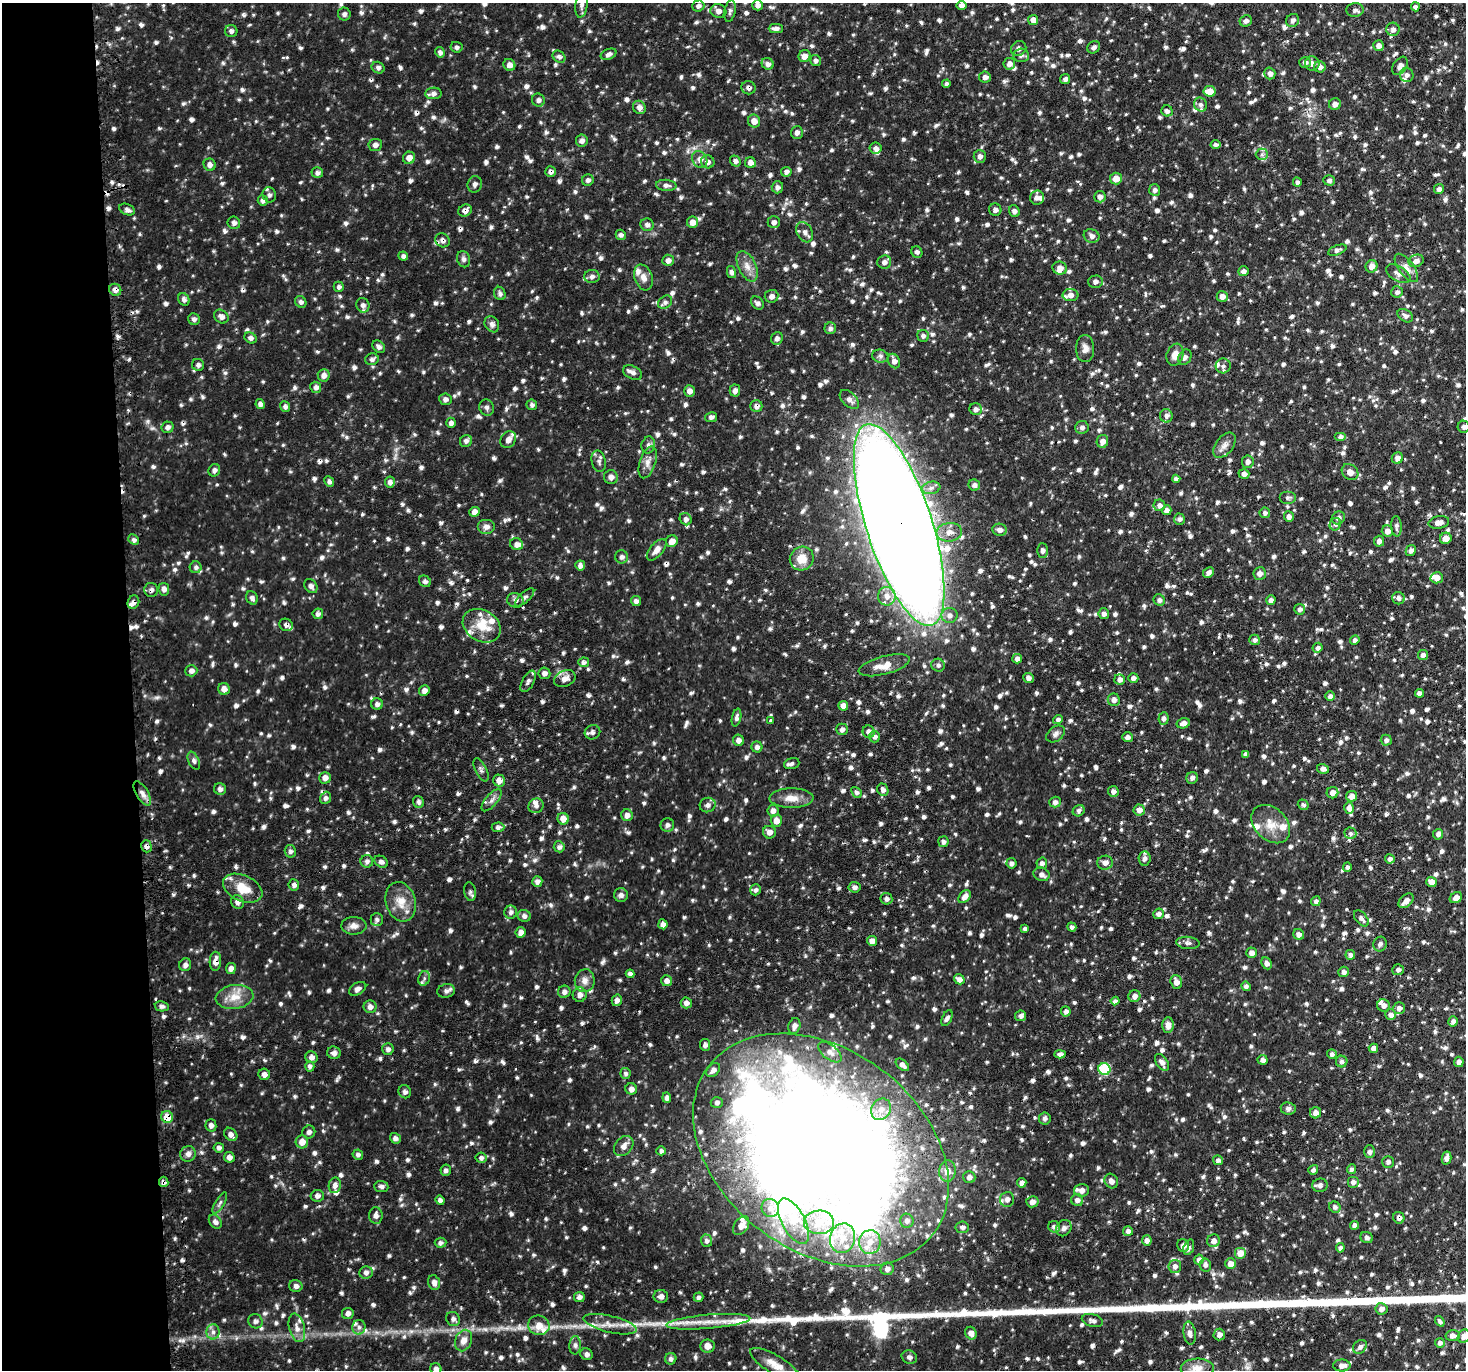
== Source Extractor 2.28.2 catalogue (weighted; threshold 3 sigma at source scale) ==
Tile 4 of 3 x 3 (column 1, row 2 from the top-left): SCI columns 28-1491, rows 1521-2888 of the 4446 x 4428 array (HDU 1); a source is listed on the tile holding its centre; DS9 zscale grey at full resolution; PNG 1468 x 1372 px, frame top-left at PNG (2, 3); each listed source drawn as its Kron ellipse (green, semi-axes under 4 px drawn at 4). Shown black and unused: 9% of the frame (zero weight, under 2 of 3 exposures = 4% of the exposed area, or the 3 px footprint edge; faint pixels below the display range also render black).
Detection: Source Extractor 2.28.2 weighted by HDU 2 'WHT'; one run over the whole footprint, this tile lists its part. Background 0.0771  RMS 0.0072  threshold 0.0324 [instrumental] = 3 sigma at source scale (4.5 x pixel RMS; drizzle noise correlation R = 1.50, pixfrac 1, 0.05/0.05 arcsec/px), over >= 5 px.
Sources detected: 1628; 1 too faint to see at this stretch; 1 inside a brighter object's white glare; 11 cosmic-ray / hot-pixel residue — neither listed nor drawn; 49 inside a brighter listed object's ellipse — not listed separately; of the other 1566, all 500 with FLUX_AUTO >= 2.07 (the completeness limit of this list) listed and drawn (1066 fainter detections not listed), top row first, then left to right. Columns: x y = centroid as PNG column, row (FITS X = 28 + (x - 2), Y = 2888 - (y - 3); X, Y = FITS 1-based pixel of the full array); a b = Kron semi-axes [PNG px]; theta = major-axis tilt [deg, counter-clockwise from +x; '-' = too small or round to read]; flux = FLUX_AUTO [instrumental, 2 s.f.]
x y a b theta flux
581 4 13 6 82 3.3
758 5 5 5 - 2.9
961 5 5 4 - 2.7
698 6 6 5 - 2.3
1415 7 4 4 - 2.5
1355 10 8 6 6 2.3
718 11 8 7 - 3.7
730 11 11 5 78 2.1
344 14 6 6 - 2.2
1033 20 5 5 - 5.9
1293 20 7 6 - 2.6
1246 21 6 5 - 2.5
776 29 7 4 0 2.9
1393 29 6 6 - 3
231 31 6 6 - 2.3
1378 46 5 5 - 3.4
457 47 6 5 - 2.1
1094 47 7 5 43 2.1
1019 48 8 7 - 3.2
440 52 5 4 - 2.4
608 54 8 5 22 2.7
1021 55 8 7 - 2.4
805 56 6 6 - 5.2
559 57 7 5 -42 2.2
816 61 5 5 - 2.3
1305 62 6 5 - 2.5
1312 63 7 7 - 3.9
768 64 6 5 - 2.9
1009 64 5 5 - 3.1
509 65 6 5 - 3.9
1400 66 10 6 57 3.8
1320 67 6 5 - 3.6
378 68 6 5 - 2.2
1270 73 6 5 - 2.9
1407 75 7 6 - 2.7
985 77 6 5 - 2.7
1065 79 5 4 - 2.2
946 84 4 4 - 2.2
749 88 7 6 - 2.7
1210 91 6 5 - 11
433 93 8 6 2 2.9
538 100 7 6 - 2.6
1335 104 6 6 - 3.6
1200 105 7 6 - 2.3
639 107 7 6 - 3.7
1167 111 6 5 - 2.3
754 121 6 6 - 5.5
797 132 6 6 - 2.5
582 141 6 6 - 3.1
375 145 6 6 - 2.8
1216 145 5 4 - 2.3
875 148 6 5 - 2.7
1262 154 6 5 - 2.1
980 156 6 6 - 3.3
409 158 6 6 - 4.6
700 159 9 7 -56 4
735 161 6 5 - 2.5
708 162 7 6 - 3.1
750 163 6 5 - 4.2
210 165 6 6 - 3.2
551 172 5 5 - 2.4
786 172 5 5 - 2.1
317 173 6 5 - 2.3
1116 179 6 6 - 6
588 180 6 5 - 2.3
1329 180 5 5 - 2.1
1297 182 4 4 - 2.1
475 184 8 7 - 2.6
666 185 10 5 -5 3
777 187 6 5 - 2.2
1439 189 5 5 - 2.4
1155 190 6 5 - 2.5
269 195 8 6 -70 2.6
1100 197 6 5 - 3.3
1037 198 7 7 - 3.5
263 200 5 5 - 2.7
127 210 8 5 -23 2.8
465 210 7 5 32 3.3
995 210 6 6 - 2.8
1014 211 6 5 - 2.3
693 222 5 5 - 5.4
774 222 6 6 - 2.6
234 223 6 6 - 2.7
647 225 7 6 - 2.8
805 232 11 7 -60 3.7
621 235 5 5 - 2.2
1091 236 8 6 -24 3.2
442 240 7 6 - 2.6
1337 250 10 4 20 2.3
917 252 6 5 - 2.2
403 256 5 4 - 2.2
464 259 8 6 -69 2.1
668 260 6 5 - 3.4
1416 261 8 6 22 3.8
884 262 7 6 - 2.7
747 266 16 9 -64 6.4
1371 266 6 6 - 4.6
1060 268 7 6 - 4.4
1406 268 17 7 -53 5.2
1243 271 5 5 - 2.6
731 272 6 4 -76 2.4
1398 274 13 7 -30 4.1
592 276 8 6 1 2.8
643 277 13 9 -71 5.1
1095 282 7 6 - 2.8
339 287 5 5 - 2.3
115 290 6 6 - 3.6
1397 292 6 5 - 2.4
500 293 7 5 -67 2.2
1070 295 8 6 1 3.7
772 296 7 6 - 3
1222 296 5 5 - 3.5
184 299 6 5 - 3.1
301 302 6 5 - 2.2
665 302 8 6 42 2.4
757 303 7 5 -47 2.1
363 305 7 6 - 2.9
221 316 8 6 -38 3.4
1405 316 8 5 -33 2.5
194 319 6 5 - 2.2
492 324 8 6 -58 2.8
830 328 6 6 - 2.4
923 336 6 5 - 2.2
250 338 6 5 - 2.6
777 338 6 5 - 2.2
379 347 7 5 -44 2.4
1085 349 13 9 -90 4.5
1175 355 11 8 71 5.3
880 356 8 6 -12 2.2
1185 357 8 6 61 2.5
372 359 7 6 - 2.4
894 361 7 5 -64 3.7
198 365 6 5 - 2.3
1223 366 7 7 - 2.5
633 373 10 6 -26 3
324 375 6 6 - 4.1
316 387 6 5 - 2.3
735 390 6 5 - 3.1
689 391 6 5 - 3.8
445 399 6 6 - 2.5
849 399 11 7 -44 3.8
260 404 5 4 - 2.6
532 405 5 5 - 2.1
756 406 6 6 - 2.9
285 407 5 4 - 2.3
487 407 8 7 - 2.3
976 409 6 6 - 2.7
1166 416 7 6 - 2.7
711 417 6 5 - 2.2
451 423 5 5 - 2.4
168 427 6 5 - 2.7
1082 427 7 6 - 2.7
1464 427 6 6 - 2.3
1340 436 6 4 0 2.2
508 439 9 7 57 5
466 441 6 6 - 2.4
1102 441 6 6 - 4.1
648 445 8 7 - 2.2
1224 445 14 8 53 4.6
1397 458 6 5 - 3.9
599 461 11 7 -78 2.7
648 462 16 8 71 5
1248 462 6 6 - 3.3
214 470 6 5 - 2.4
1350 472 9 7 -40 4.6
1244 474 5 5 - 3.5
611 477 7 7 - 3.2
1176 479 4 4 - 2.1
329 481 5 4 - 2.2
390 482 5 5 - 2.9
974 485 6 5 - 2.5
931 488 9 6 11 3.1
1287 497 8 6 0 2.2
1159 505 6 5 - 3
1167 510 5 5 - 3.3
474 512 5 5 - 3.7
1265 513 5 5 - 2.3
1289 517 5 5 - 2.6
1338 518 7 6 - 2.7
686 519 6 5 - 2.3
1179 519 5 5 - 2.2
1439 522 10 6 9 4.9
1335 524 6 5 - 2.1
899 525 105 33 -72 4100
1396 526 10 5 -86 2.2
486 527 9 7 0 3.5
1000 530 7 6 - 3.6
1387 531 6 5 - 4.2
949 532 13 9 6 6.7
1446 538 6 5 - 5.5
134 540 6 4 -42 2.1
672 541 6 5 - 5.4
1379 541 5 5 - 2.8
517 544 6 6 - 3.6
657 550 13 6 49 5.1
1411 550 6 5 - 2.6
1042 551 7 5 -89 2.6
622 557 6 6 - 2.4
802 558 12 11 - 11
580 565 5 5 - 3.1
195 567 6 6 - 2.1
1208 573 6 5 - 3.1
1260 573 6 6 - 3.7
1437 578 6 5 - 5.5
425 581 6 5 - 2.1
311 586 8 6 -53 2.7
164 589 6 5 - 3.2
151 590 7 7 - 2.5
887 596 9 9 - 6.1
525 597 12 5 42 2.4
252 598 7 5 -61 2.6
1398 598 6 6 - 2.9
515 600 8 7 - 3.1
1159 600 6 5 - 2.2
1271 600 5 4 - 2.6
636 601 5 5 - 2.7
133 602 7 5 68 3
1300 609 5 5 - 2.3
318 614 5 5 - 2.7
1104 614 5 5 - 2.8
949 615 8 7 - 3.7
286 625 7 6 - 2.4
482 626 20 15 -32 15
1255 640 5 5 - 2.1
1355 640 5 4 - 2.2
1318 648 5 5 - 2.5
1423 655 5 5 - 3
1017 659 5 4 - 4.2
584 662 5 5 - 2.6
884 665 26 9 15 10
938 665 7 6 - 2.3
191 671 6 5 - 2.8
544 673 6 5 - 2.7
1028 678 5 5 - 2.6
1133 678 5 5 - 2.6
565 679 11 8 24 5.4
1120 679 5 5 - 3.2
528 681 12 6 62 2.4
224 689 6 5 - 4.3
424 691 5 5 - 3.4
1420 693 4 4 - 3.4
1330 696 4 4 - 2.7
1114 700 6 6 - 3.2
377 704 6 5 - 2.4
843 706 5 5 - 5.5
736 717 9 4 78 2.6
1164 718 6 5 - 2.2
1058 720 5 4 - 2.2
771 721 3 3 - 4.3
1183 723 7 5 15 3.5
842 729 6 6 - 2.8
592 732 8 7 - 2.7
869 732 6 6 - 3.4
1056 734 10 7 37 2.9
875 737 6 5 - 2.3
1127 737 5 5 - 2.7
738 740 6 5 - 3.2
1386 740 5 5 - 2.2
757 747 5 5 - 2.6
1246 754 4 4 - 2.4
194 761 9 5 -65 2.2
792 764 8 5 17 2.1
1323 769 6 5 - 2.9
481 770 12 5 -63 2.4
325 778 6 6 - 4
1192 778 6 5 - 2.4
499 780 6 5 - 5.4
220 789 6 5 - 2.4
883 790 6 5 - 2.6
1113 791 5 5 - 2.6
856 792 6 4 -50 2.1
142 793 14 6 -59 4.4
1333 793 6 5 - 4.3
1352 796 5 5 - 4.5
326 798 6 5 - 2.2
792 798 22 10 0 8.6
492 800 14 6 50 3.4
418 802 6 5 - 2.3
1055 802 5 5 - 3.1
708 805 8 7 - 3.2
1303 805 5 5 - 2.1
536 806 8 7 - 2.9
1349 808 6 5 - 3.6
1139 810 5 5 - 3.7
773 811 6 5 - 3.2
1079 811 6 5 - 2.2
627 815 6 5 - 4.1
563 819 6 5 - 6.2
776 821 6 5 - 5.9
1271 824 22 16 -44 13
667 825 7 6 - 2.4
498 827 6 5 - 2.4
769 832 6 6 - 3.7
1350 833 6 6 - 2.1
1438 834 5 5 - 2.5
943 842 5 5 - 2.6
146 846 6 5 - 2.8
559 847 5 5 - 2.2
290 851 6 5 - 2.1
1145 858 7 6 - 2.5
1390 859 5 4 - 2.8
367 861 6 6 - 2.5
381 862 7 5 -35 2.4
1011 863 5 5 - 2.7
1042 863 6 5 - 2.1
1105 863 8 7 - 4.3
1347 867 4 4 - 2.3
1042 874 8 6 -20 2.5
537 881 5 5 - 3.1
1431 882 5 5 - 5.1
294 885 5 5 - 2.7
854 887 6 5 - 2.4
243 888 21 13 -24 16
756 890 5 5 - 2.1
470 892 9 5 -81 2.2
621 895 7 7 - 2.5
965 897 7 5 49 4.4
1456 898 6 5 - 4.2
886 899 6 5 - 2.3
1316 901 5 4 - 2.5
1406 901 8 6 44 4.7
238 902 7 6 - 2.9
401 902 20 15 -74 12
511 912 6 6 - 2.3
1158 914 5 5 - 3.3
524 916 6 6 - 2.6
1361 918 9 5 -50 2.8
377 919 6 6 - 2.5
663 924 5 4 - 3.4
354 926 12 9 0 4.5
1072 927 5 4 - 2.1
1025 929 4 4 - 2.1
521 932 5 5 - 3.7
1299 934 6 5 - 3.2
872 941 5 5 - 4.2
1188 943 12 6 -5 2.5
1380 944 7 7 - 2.8
1252 953 5 5 - 3.8
1350 955 5 5 - 2.5
215 961 9 6 88 5.2
1267 963 6 5 - 2.9
185 965 6 6 - 2.7
231 968 5 5 - 3.5
1398 970 5 5 - 2.1
1344 972 5 5 - 3
630 974 4 4 - 3.3
424 978 7 5 71 2.1
959 979 6 4 -33 3.6
585 981 11 10 - 5.1
667 981 5 5 - 3.9
1176 982 7 5 -73 4.6
1246 986 5 4 - 2.1
358 989 9 6 31 2.7
446 991 9 7 12 2.6
564 992 6 6 - 3
580 995 7 7 - 3.8
1134 996 6 6 - 3.6
235 997 19 12 8 11
617 1000 6 5 - 3.2
1115 1001 4 4 - 2.4
686 1003 6 5 - 3.3
1384 1005 7 6 - 3
162 1006 7 5 -12 2.3
370 1007 6 6 - 3.3
1399 1008 6 6 - 3.3
1066 1011 5 4 - 2.6
1391 1014 5 5 - 3.1
1021 1016 5 5 - 2.5
947 1018 8 4 66 2.3
1453 1021 5 5 - 2.6
1168 1025 8 5 -89 5.7
794 1026 8 6 74 3
705 1045 6 5 - 2.3
1373 1048 5 4 - 3.8
388 1049 6 5 - 2.6
830 1052 14 7 -38 4.3
334 1053 7 6 - 2.8
1060 1054 5 4 - 3
1332 1054 5 5 - 2.2
312 1057 6 5 - 3.7
1262 1060 5 5 - 3.2
1342 1061 6 6 - 2.1
1162 1062 9 5 -54 3.7
1459 1062 5 5 - 2.6
902 1065 8 4 -41 3.6
310 1066 5 4 - 2.6
1104 1069 6 6 - 32
713 1070 8 5 47 3.6
626 1073 5 5 - 2.1
264 1074 6 5 - 3.2
631 1089 6 5 - 3.3
405 1092 7 6 - 2.7
667 1098 5 4 - 2.7
717 1102 6 5 - 2.1
1288 1108 7 6 - 2.4
881 1109 11 9 57 7
1315 1113 5 5 - 3.6
167 1117 6 5 - 13
1045 1118 6 6 - 2.7
211 1125 6 5 - 3
309 1132 6 6 - 2.4
231 1134 7 5 -47 4
395 1138 5 5 - 2.2
302 1142 6 6 - 6.4
624 1146 11 8 50 4.6
219 1148 5 4 - 2.1
821 1150 140 101 -37 2200
661 1151 4 4 - 2.2
1369 1152 6 5 - 2.1
188 1154 8 7 - 3.3
358 1155 5 5 - 2.1
229 1157 5 5 - 3.1
481 1158 5 5 - 2.1
1446 1158 6 5 - 3.4
1218 1160 5 5 - 2.2
1388 1162 6 5 - 2.4
1351 1169 5 4 - 2.3
446 1170 6 5 - 2.1
1313 1170 5 4 - 2.3
947 1171 11 8 86 7.6
969 1177 6 6 - 3
1111 1181 8 6 -55 3.7
164 1182 5 4 - 2.4
1353 1182 6 6 - 2.6
1022 1183 5 4 - 3.3
335 1185 8 6 78 3.4
1320 1185 7 6 - 3.2
381 1186 7 5 -6 2.1
1082 1190 7 6 - 4
317 1196 7 6 - 2.7
1007 1199 7 7 - 3.4
440 1200 5 4 - 2.3
1077 1200 6 6 - 2.9
1032 1202 6 5 - 3.4
220 1203 12 4 59 2.1
1335 1207 6 5 - 2.2
770 1208 9 8 - 4.2
376 1215 8 6 -86 2.8
1399 1218 6 5 - 2.6
793 1221 25 11 -62 15
907 1221 7 6 - 2.8
215 1222 8 5 -55 2.8
819 1222 15 11 2 13
1355 1225 4 4 - 3.2
741 1226 10 7 54 5
962 1227 6 5 - 2.6
1054 1227 6 5 - 2.3
1064 1228 8 7 - 2.7
1128 1231 5 5 - 2.6
1367 1237 6 5 - 2.5
842 1238 15 12 76 14
1147 1240 5 5 - 3.8
706 1241 6 5 - 2.2
1214 1241 6 6 - 4.5
870 1242 12 11 - 9.4
440 1243 6 5 - 2.3
1183 1246 6 6 - 3.4
1189 1247 8 5 71 2.2
1340 1248 4 4 - 2.3
1240 1253 6 6 - 7.2
1199 1260 5 4 - 3.5
1231 1264 5 5 - 4.7
1205 1265 6 5 - 2.3
1175 1266 6 6 - 3.3
887 1269 6 6 - 3
366 1272 7 6 - 2.9
434 1283 8 5 -74 3.7
296 1286 7 5 -16 2.8
661 1296 7 6 - 3
579 1297 5 5 - 2.8
698 1297 5 4 - 2.3
1381 1309 6 6 - 3.7
348 1313 6 5 - 2.9
453 1319 7 6 - 2.3
1092 1320 11 6 -15 2.6
255 1321 7 6 - 2.4
1440 1321 6 4 -53 2.2
708 1322 42 7 5 16
610 1324 27 8 -13 9.6
539 1325 11 9 -14 8.5
359 1327 7 6 - 3
297 1328 15 8 -75 5.8
213 1332 8 6 90 3
971 1333 6 5 - 4.3
1190 1333 11 6 -83 3.3
1219 1335 6 5 - 3.2
1453 1336 7 5 -3 3
1464 1336 7 6 - 4
464 1340 11 8 67 6
1440 1343 5 5 - 2.5
575 1345 9 6 85 2.3
708 1346 7 6 - 5.2
1360 1347 8 6 47 2.5
587 1354 6 5 - 2.8
909 1357 8 6 -24 2.4
671 1359 5 5 - 2.1
775 1365 28 9 -31 9.3
1342 1365 9 6 0 4.4
1197 1368 16 9 2 8.5
436 1369 6 5 - 2.7
Overlapping masked pixels (flux is a lower limit): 17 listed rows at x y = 749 88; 551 172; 465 210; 442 240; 115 290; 756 406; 899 525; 151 590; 133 602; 286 625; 146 846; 215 961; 630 974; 167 1117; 821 1150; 164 1182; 1399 1218
Isophote crosses this tile's border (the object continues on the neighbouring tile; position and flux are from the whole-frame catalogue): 6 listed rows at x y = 581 4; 1464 427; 1464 1336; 1342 1365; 1197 1368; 436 1369